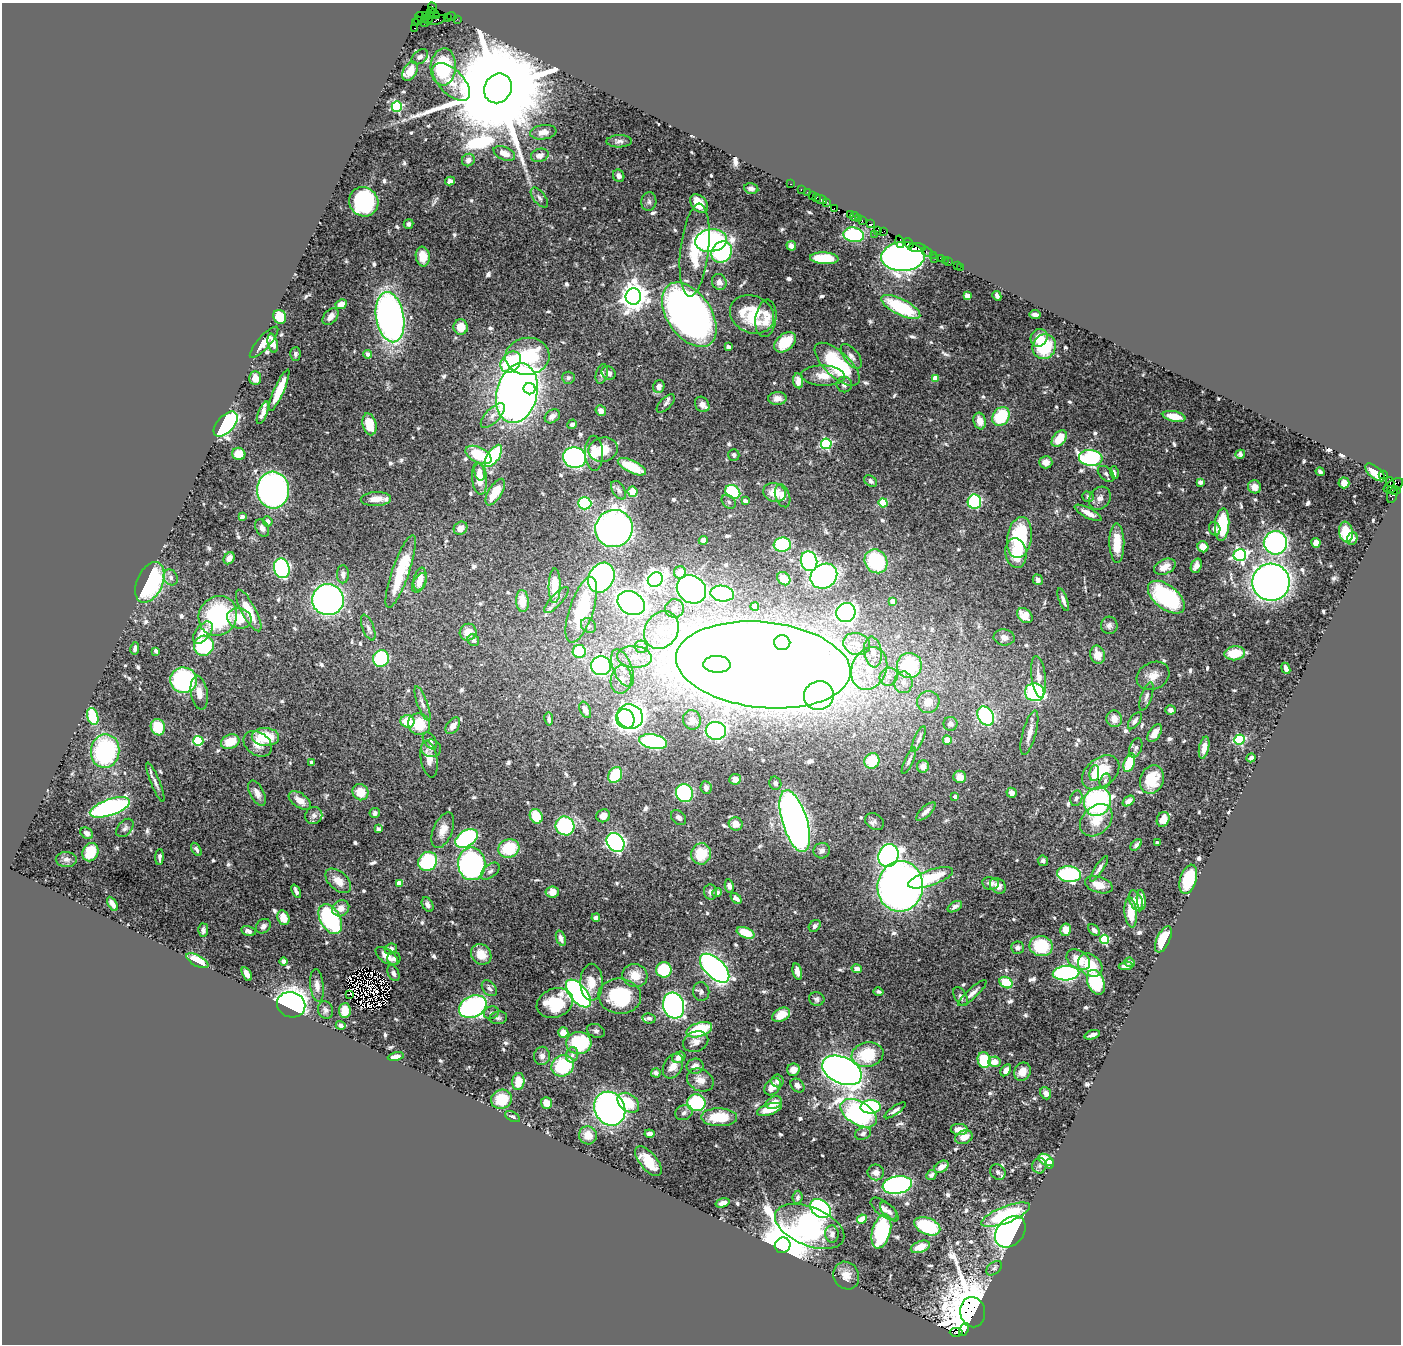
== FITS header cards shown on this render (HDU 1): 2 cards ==
NAXIS1  =                 1399
NAXIS2  =                 1342

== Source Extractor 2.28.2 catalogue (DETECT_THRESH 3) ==
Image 1399 x 1342 px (HDU 1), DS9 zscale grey, 1 PNG px = 1 image px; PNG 1403 x 1346 px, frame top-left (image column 1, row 1342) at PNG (2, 3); each listed source drawn as its Kron ellipse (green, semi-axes under 4 px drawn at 4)
Background 1.04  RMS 0.033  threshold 0.0984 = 3 sigma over >= 5 px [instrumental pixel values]
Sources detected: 721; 6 with non-positive FLUX_AUTO (blend fragments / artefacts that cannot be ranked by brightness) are neither listed nor drawn; of the other 715, the 500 brightest by FLUX_AUTO listed and drawn (215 fainter detections omitted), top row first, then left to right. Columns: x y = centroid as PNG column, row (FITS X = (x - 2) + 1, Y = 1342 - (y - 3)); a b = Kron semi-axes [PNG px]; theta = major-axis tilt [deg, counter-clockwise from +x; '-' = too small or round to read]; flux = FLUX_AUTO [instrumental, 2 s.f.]
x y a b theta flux
432 8 6 3 -67 48
430 12 5 2 - 51
434 14 6 3 -43 100
425 16 3 2 - 45
452 16 4 2 - 39
447 17 2 2 - 16
421 18 7 2 -39 80
429 18 7 3 64 220
457 19 2 2 - 17
436 20 10 3 16 310
418 21 4 3 - 18
424 22 4 2 - 110
415 23 3 2 - 36
414 28 3 2 - 82
420 57 9 6 39 8.1
443 67 18 12 86 210
410 71 10 6 58 33
451 82 24 12 -45 45
498 88 15 13 61 110000
397 107 5 5 - 250
543 132 13 7 8 18
619 141 13 6 2 9
504 153 11 6 -23 18
540 155 9 6 16 15
468 160 6 6 - 11
619 176 6 5 - 9.8
450 181 5 4 - 9
791 184 3 2 - 42
751 188 7 5 -12 8.2
801 189 3 2 - 19
807 192 2 2 - 23
813 195 3 2 - 87
539 197 12 6 -52 8.4
816 197 3 3 - 72
821 199 6 3 -27 80
364 202 15 14 - 330
649 202 9 7 83 7.4
699 203 10 7 -49 43
827 203 4 3 - 42
834 208 3 3 - 850
850 214 3 3 - 44
854 217 4 2 - 57
858 218 2 2 - 10
862 221 3 2 - 5.8
409 224 5 4 - 6.5
871 224 4 2 - 37
877 230 4 3 - 22
884 231 3 2 - 22
875 234 3 2 - 14
854 235 10 7 -9 190
711 241 16 11 8 360
900 242 6 3 -74 16
909 243 5 2 - 44
791 246 5 4 - 8.8
917 248 8 4 0 100
695 250 46 14 84 110
722 252 11 9 52 320
927 252 6 3 -28 38
933 255 2 2 - 6.5
423 256 10 7 -83 34
903 257 22 14 2 1300
824 258 14 6 -3 90
935 258 2 2 - 10
941 258 3 3 - 110
945 260 2 2 - 13
949 262 2 2 - 13
957 266 2 2 - 6
960 268 2 2 - 7.6
719 282 8 7 - 14
633 296 8 7 - 2800
967 296 4 4 - 33
997 296 5 4 - 9.4
341 304 6 5 - 22
901 307 21 8 -27 160
752 314 23 18 -26 110
1035 314 5 3 - 9.4
689 315 36 22 -55 1800
280 317 7 6 - 74
330 317 10 6 49 12
390 317 25 14 -80 1100
766 318 19 10 82 33
461 327 7 7 - 38
1039 338 9 8 - 25
264 342 20 6 48 24
785 342 12 8 38 65
273 343 9 5 -79 17
728 347 4 4 - 11
1044 347 13 11 64 120
295 354 7 5 88 5.8
368 354 4 4 - 9.9
527 356 22 18 5 200
851 356 14 7 -53 13
511 362 11 9 48 150
837 364 28 12 -43 210
609 373 7 6 - 11
602 374 10 6 75 8.4
823 376 22 10 -2 33
255 378 7 6 - 21
568 378 6 6 - 6.7
935 378 4 4 - 33
798 381 7 5 -82 13
844 385 8 8 - 9.6
659 386 6 5 - 13
530 389 6 5 - 290
279 390 22 5 66 59
517 393 30 20 76 2100
777 398 9 6 3 15
666 403 11 5 45 6.4
702 404 8 6 -54 14
601 411 5 5 - 12
263 413 12 4 68 12
493 416 15 7 45 14
552 416 8 6 37 14
1001 416 10 8 55 100
1174 416 11 5 -12 32
980 421 8 6 -73 22
226 424 15 8 47 500
369 424 11 6 -76 52
572 424 5 4 - 8.6
1059 439 9 6 51 41
826 444 5 5 - 270
603 450 15 12 12 39
594 453 17 9 -88 30
239 454 7 6 - 36
1240 454 5 4 - 5.8
478 455 14 7 -26 87
734 455 6 5 - 5.9
493 456 13 6 56 210
575 457 11 10 - 540
1091 458 12 8 -7 340
1046 462 6 6 - 18
632 467 15 6 -26 69
479 472 9 5 -79 11
1320 472 4 3 - 7.9
1375 472 12 6 -40 33
1114 473 6 4 -74 5.9
1106 474 9 6 -41 6.3
1383 475 4 3 - 360
480 478 16 7 -84 32
870 481 7 5 -40 8
1200 482 4 3 - 14
1390 482 5 3 - 470
1344 483 5 5 - 20
1393 485 11 5 30 480
1254 487 6 6 - 16
273 490 18 16 -84 720
619 490 10 6 -58 7.7
1394 490 7 3 -3 250
495 492 15 6 58 50
633 492 5 5 - 44
733 492 8 6 -33 150
775 492 11 9 -15 35
1392 495 8 5 70 180
783 496 12 7 -70 19
1088 497 6 5 - 6.4
1100 498 12 10 53 14
376 499 15 7 3 25
745 501 4 4 - 11
729 502 8 6 -46 6
974 502 7 6 - 240
585 503 6 6 - 220
883 503 4 4 - 95
1088 513 15 5 -27 21
242 517 4 4 - 9
268 521 5 4 - 12
1222 524 16 7 86 130
262 528 9 6 -59 9.6
460 528 7 6 - 17
614 529 19 18 - 1100
1215 529 7 5 -71 7.9
1346 532 10 7 -83 59
1019 538 21 12 80 190
1352 538 6 5 - 6.3
703 540 4 4 - 15
1117 543 20 7 -89 43
1275 543 11 11 - 530
1316 543 5 4 - 21
782 545 8 7 - 180
1203 547 6 5 - 31
1016 553 15 10 -81 53
1240 555 6 6 - 590
229 558 6 5 - 13
809 561 10 8 -73 520
876 561 12 11 - 150
1196 566 7 5 68 16
1165 567 11 7 25 24
282 568 10 7 -75 370
401 571 38 8 71 110
680 572 6 6 - 34
343 574 9 6 89 9.6
824 576 14 12 33 630
171 577 8 7 - 9.6
601 578 16 12 60 770
420 579 11 6 77 20
655 579 8 7 - 1200
784 579 7 5 -48 31
1038 580 5 5 - 9.4
150 582 21 13 66 260
1271 582 18 18 - 1600
419 583 10 6 60 19
555 586 17 6 89 65
691 589 15 13 -39 710
722 594 12 8 -6 190
1166 597 21 12 -39 250
328 600 16 15 - 990
556 600 17 5 48 12
1063 600 12 4 -70 10
522 601 11 6 -87 35
893 601 4 4 - 21
631 603 14 11 -31 1100
755 606 4 4 - 10
675 609 9 9 - 13
581 610 34 12 72 170
249 611 23 7 -62 63
846 612 10 9 - 690
1025 615 9 6 -42 33
218 616 20 18 55 260
239 618 12 10 -15 54
1109 625 8 8 - 8.9
588 626 8 6 -42 8.3
368 628 14 5 -69 7.8
661 630 20 16 58 67
203 632 13 7 51 34
468 632 8 8 - 31
1004 637 10 8 -7 14
473 640 6 5 - 7.4
782 643 8 7 - 330
857 644 14 11 -15 30
204 646 10 9 - 190
641 647 6 6 - 20
135 648 6 3 81 6.8
156 651 4 3 - 6.3
579 651 6 6 - 140
873 652 15 8 -82 26
1235 653 10 7 7 60
1097 655 9 7 -78 27
634 657 17 11 -4 36
381 659 8 8 - 170
717 664 13 8 -2 340
763 665 87 43 -6 14000
601 666 10 9 - 550
909 666 12 12 - 160
623 668 20 9 -68 34
869 668 22 17 67 76
1286 668 6 4 -67 12
1153 676 17 13 26 27
889 677 9 8 - 15
1038 677 21 7 -83 19
183 680 13 13 - 360
621 680 14 10 82 28
903 682 11 9 87 19
1035 692 10 9 - 330
199 693 17 8 -81 23
819 696 15 14 - 530
1146 696 15 5 71 9.6
928 702 11 11 - 28
422 704 18 5 -70 11
585 710 9 5 -65 15
1170 710 5 4 - 9.6
93 716 9 5 -74 100
630 716 13 12 - 1200
986 716 10 7 -56 300
549 719 6 4 -81 6.5
625 719 10 9 - 870
1114 719 8 7 - 19
692 720 10 9 - 15
408 721 7 6 - 51
1135 721 9 5 55 8.2
419 724 11 10 - 63
950 724 7 7 - 9.6
453 726 9 6 53 16
158 727 8 7 - 68
716 731 10 9 - 530
1029 733 23 6 74 21
1155 733 10 5 56 22
265 737 14 9 -2 78
919 739 14 4 66 7.6
947 740 4 4 - 31
1239 740 5 5 - 210
198 741 5 5 - 190
430 741 9 5 -56 7
230 742 9 7 22 50
653 742 14 7 -12 350
258 744 15 11 -36 27
431 748 10 8 -8 10
1136 748 10 6 70 6.4
1204 748 11 5 78 18
105 751 17 14 82 330
1251 758 5 4 - 7.6
429 759 18 8 -79 23
872 761 8 7 - 61
909 761 14 4 66 7.1
311 762 4 3 - 7
1129 763 9 5 71 71
923 766 6 6 - 12
1101 772 21 14 39 93
1094 773 8 4 83 21
615 775 8 6 60 83
960 777 6 6 - 21
735 779 6 5 - 15
1152 779 14 11 70 56
1105 781 7 5 73 6
155 782 21 4 -68 11
775 783 6 6 - 6.6
706 787 6 5 - 8.4
360 792 8 8 - 40
257 793 14 7 -63 16
684 793 9 8 - 270
1011 793 5 5 - 13
955 796 3 3 - 9.5
1076 798 8 6 70 5.8
300 800 13 7 -36 21
1129 801 6 4 37 13
1097 802 15 13 62 400
110 807 21 8 18 600
926 812 12 5 43 12
375 813 5 5 - 7.7
314 815 9 8 - 8.6
536 816 8 6 -63 56
603 816 7 6 - 20
679 818 8 6 -47 8.1
1163 819 8 6 64 25
1096 820 18 13 44 45
795 821 32 12 -73 1800
875 822 10 7 -32 8
736 824 7 6 - 23
565 826 10 9 - 220
125 828 10 7 49 8.1
378 829 4 4 - 7.7
443 830 19 9 68 24
87 833 7 5 -36 8.8
467 838 12 8 33 310
615 842 10 8 -53 670
1157 843 3 3 - 13
1136 845 7 4 50 6.6
509 848 11 9 19 100
196 849 7 4 -58 6.8
822 851 8 7 - 11
90 852 9 7 66 63
701 854 10 10 - 71
888 856 12 10 70 760
160 857 8 3 88 6.3
66 859 10 7 -1 8.9
428 861 10 9 - 190
1043 861 5 5 - 5.7
472 864 16 13 -89 700
1099 869 15 4 57 11
490 871 11 6 40 8.8
1069 874 12 8 -4 250
931 878 23 7 19 80
1188 879 15 8 72 95
338 881 15 9 -42 29
399 883 4 4 - 27
990 883 8 6 -9 11
1099 885 14 7 -18 31
729 886 6 4 -81 9.4
900 886 25 22 83 1900
998 886 9 7 -43 15
296 891 7 3 -65 8.7
552 892 7 5 8 24
710 892 7 6 - 10
717 893 5 4 - 6.5
736 898 6 4 -40 8.9
1141 900 10 4 -84 14
1136 901 11 6 -67 29
112 904 8 4 -60 13
428 905 7 5 -61 8.6
955 907 8 4 31 7.9
341 908 9 7 35 22
1131 912 15 6 -84 51
283 918 7 5 -68 24
596 918 4 4 - 8.2
330 919 16 10 -60 320
263 926 8 6 46 9.6
815 926 7 5 47 7.4
203 930 6 5 - 7.9
1066 930 6 5 - 25
1094 930 7 4 -47 9.2
248 931 7 5 -16 9
746 933 9 5 -20 55
561 938 8 4 -71 9.4
1104 939 5 4 - 150
1163 939 14 6 64 82
1041 946 11 10 - 110
1017 948 6 6 - 7.2
391 949 6 5 - 9.2
481 954 11 9 -48 33
387 956 13 6 -36 22
394 958 6 6 - 8.2
1078 960 13 9 -35 40
197 961 12 5 -29 55
284 961 4 4 - 7.9
1129 962 5 4 - 6.4
1090 965 13 10 -40 58
1126 966 7 3 7 6.9
715 968 18 9 -44 850
857 969 5 4 - 14
664 970 8 7 - 130
797 972 8 4 -77 12
393 973 8 5 -65 7.1
1066 973 13 7 4 570
247 974 7 4 -61 17
635 975 12 11 - 35
591 982 18 11 90 36
1096 982 13 8 -67 140
1006 983 7 5 -30 69
317 985 16 6 -83 16
489 988 9 6 -49 7.9
701 991 9 8 - 8.3
878 992 5 4 - 5.8
578 993 16 8 -50 780
972 993 18 5 42 13
349 994 3 2 - 8.1
620 996 21 17 -5 160
960 996 10 6 -60 7.9
817 999 8 6 -17 7.4
555 1003 19 14 21 100
291 1005 14 12 -21 1300
674 1005 13 10 -73 900
473 1006 14 10 26 560
326 1010 9 7 -72 8.9
345 1010 7 6 - 35
491 1013 7 6 - 6.4
781 1015 9 6 30 36
498 1018 9 6 9 6.1
649 1018 6 5 - 6.4
341 1025 5 4 - 8.1
699 1030 13 7 18 120
596 1031 9 6 -22 6.3
563 1033 5 5 - 27
1092 1035 8 3 18 9.1
696 1042 13 10 23 20
579 1043 12 11 - 180
867 1054 16 12 10 95
572 1055 8 6 77 7
396 1056 8 3 11 15
542 1056 9 8 - 10
679 1057 7 5 28 17
984 1060 8 6 -78 110
994 1062 6 5 - 21
563 1066 12 10 33 140
673 1066 13 9 60 24
695 1066 8 7 - 15
793 1070 6 6 - 20
842 1070 21 13 -25 2200
1006 1070 6 4 56 14
1022 1072 9 8 - 23
656 1073 5 4 - 5.8
700 1080 14 11 -30 21
777 1081 6 6 - 8.4
518 1082 9 6 82 36
797 1085 8 6 -43 11
773 1087 10 7 49 23
1046 1093 6 5 - 9.4
501 1099 11 9 19 61
546 1103 6 5 - 20
628 1103 12 8 -38 61
696 1103 9 8 - 190
774 1103 8 6 24 24
871 1107 10 6 2 270
610 1109 17 15 -61 960
769 1109 13 5 18 38
895 1110 12 4 34 8.4
684 1113 9 7 22 8.7
859 1113 20 11 -31 520
513 1117 8 4 -27 5.7
719 1117 18 9 -1 75
959 1130 8 5 -3 24
649 1134 5 4 - 8.8
863 1134 8 6 21 6.7
588 1135 9 9 - 23
964 1137 9 6 20 23
1046 1160 8 5 -31 46
648 1161 18 8 -50 53
1050 1164 5 4 - 43
1039 1166 8 7 - 5.8
941 1167 8 5 34 19
876 1172 8 8 - 15
998 1172 8 7 - 7.1
931 1175 5 4 - 6.3
897 1185 15 8 10 630
797 1197 6 5 - 6.2
723 1203 7 4 16 10
820 1208 11 8 -38 500
884 1209 15 7 -37 13
889 1212 12 6 -47 9
1006 1215 26 8 21 170
862 1219 5 4 - 40
810 1226 36 19 -22 660
927 1226 14 8 -24 160
881 1231 17 9 74 260
1010 1232 18 13 48 800
832 1234 8 6 -85 11
783 1245 8 7 - 19000
920 1247 10 5 20 37
994 1268 9 5 40 6.4
846 1276 14 12 -61 24
973 1312 15 12 -80 11000
964 1329 7 4 64 370
956 1332 6 4 -3 360
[215 fainter detections neither listed nor drawn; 6 non-positive-flux detections neither listed nor drawn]